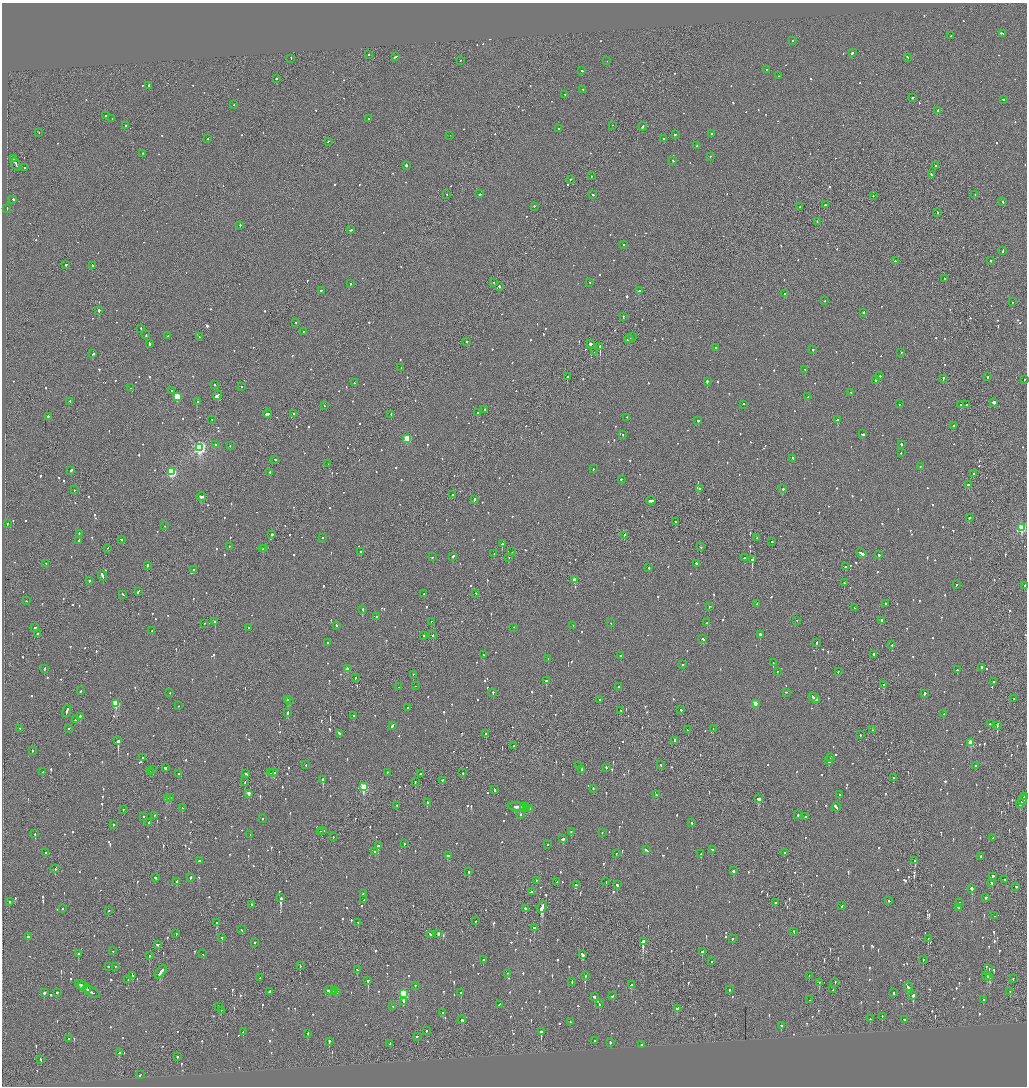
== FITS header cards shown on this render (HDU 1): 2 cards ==
NAXIS1  =                 2050
NAXIS2  =                 2168

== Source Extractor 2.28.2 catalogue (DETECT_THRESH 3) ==
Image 2050 x 2168 px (HDU 1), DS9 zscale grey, zoomed out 1/2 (1 PNG px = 2 x 2 image px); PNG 1029 x 1088 px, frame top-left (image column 2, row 2167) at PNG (2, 3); each listed source drawn as its Kron ellipse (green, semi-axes under 4 px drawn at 4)
Background -0.0707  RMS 0.068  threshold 0.203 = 3 sigma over >= 5 px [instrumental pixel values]
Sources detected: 1373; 49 cannot appear on this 1/2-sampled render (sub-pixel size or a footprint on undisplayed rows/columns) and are neither listed nor drawn; of the other 1324, the 500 brightest by FLUX_AUTO listed and drawn (824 fainter detections omitted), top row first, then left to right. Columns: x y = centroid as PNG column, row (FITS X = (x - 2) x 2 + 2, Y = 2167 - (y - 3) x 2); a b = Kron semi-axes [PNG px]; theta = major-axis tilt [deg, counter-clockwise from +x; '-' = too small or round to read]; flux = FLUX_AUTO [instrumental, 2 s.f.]
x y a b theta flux
1002 33 4 2 - 150
951 35 2 2 - 59
793 40 2 2 - 61
852 52 3 2 - 210
369 55 2 1 - 110
396 57 4 2 - 150
907 57 3 2 - 79
291 58 3 2 - 150
461 60 3 2 - 59
607 61 2 1 - 68
766 69 2 2 - 68
582 71 2 2 - 130
778 76 2 1 - 110
276 79 2 2 - 170
149 85 2 2 - 200
583 90 2 2 - 57
565 95 2 2 - 86
913 97 2 2 - 80
1003 99 2 2 - 210
234 105 2 1 - 140
938 110 2 2 - 110
106 116 2 2 - 170
368 118 2 2 - 62
112 119 2 2 - 70
126 125 2 2 - 180
613 125 2 1 - 110
643 126 4 2 - 180
558 129 4 2 - 95
39 132 2 1 - 66
711 134 2 2 - 86
450 135 2 1 - 160
675 135 2 2 - 91
208 139 2 2 - 96
663 139 2 2 - 63
328 141 2 2 - 76
697 146 2 2 - 210
143 153 2 2 - 58
710 156 2 2 - 69
13 159 2 2 - 76
673 160 2 2 - 69
16 164 7 2 -68 330
406 165 2 2 - 690
935 166 2 2 - 96
25 167 2 2 - 87
931 175 3 2 - 120
592 176 2 2 - 54
570 179 2 2 - 65
447 194 2 2 - 62
480 194 3 2 - 120
975 194 2 2 - 92
593 195 3 2 - 110
873 196 2 1 - 57
13 199 2 2 - 260
1002 201 2 2 - 65
825 205 2 2 - 240
534 206 2 2 - 70
799 207 2 2 - 240
7 208 2 2 - 110
937 212 3 2 - 77
817 221 2 2 - 61
240 225 2 2 - 340
350 230 3 2 - 110
623 244 2 2 - 77
1003 250 3 2 - 130
991 260 2 2 - 83
895 261 2 2 - 96
66 264 2 1 - 280
92 265 2 2 - 72
945 278 2 1 - 58
493 282 2 2 - 57
590 283 2 2 - 67
351 284 2 2 - 68
500 286 3 2 - 84
321 290 3 2 - 81
639 291 2 2 - 100
784 293 2 1 - 180
825 301 2 2 - 58
1012 302 2 2 - 110
99 310 2 2 - 1100
863 312 2 2 - 72
623 316 2 2 - 120
296 322 2 2 - 59
141 328 2 1 - 120
303 331 2 2 - 69
146 335 3 2 - 110
168 336 2 2 - 78
199 336 2 1 - 64
632 337 2 1 - 64
629 339 5 2 - 280
467 342 2 2 - 120
149 344 3 2 - 120
591 344 2 2 - 3600
600 346 2 1 - 2100
715 347 2 2 - 59
813 349 2 2 - 120
594 352 2 1 - 66
901 353 2 2 - 230
93 354 3 2 - 150
401 368 2 2 - 110
805 369 2 2 - 75
880 376 2 2 - 80
567 377 2 2 - 330
988 377 2 1 - 79
943 379 3 2 - 87
1024 379 2 2 - 52
876 380 2 2 - 220
707 381 2 2 - 780
354 383 2 2 - 130
214 385 2 2 - 120
241 387 2 2 - 62
131 388 2 2 - 56
172 390 2 2 - 56
851 392 2 2 - 59
217 395 5 2 - 570
177 397 3 3 - 580
808 397 2 2 - 65
197 401 2 1 - 99
70 402 3 2 - 100
994 402 2 2 - 730
743 404 2 2 - 220
899 404 2 2 - 64
961 405 2 2 - 66
966 405 2 2 - 62
324 406 2 2 - 55
485 409 2 2 - 62
293 413 2 2 - 68
477 413 2 2 - 58
267 414 4 2 - 220
391 414 2 1 - 96
48 416 2 2 - 160
627 417 2 2 - 65
212 419 2 1 - 59
698 420 2 2 - 160
838 420 3 2 - 450
954 425 2 2 - 190
623 434 2 2 - 63
863 434 3 2 - 110
407 438 3 3 - 470
215 444 2 2 - 96
901 444 2 2 - 140
230 445 2 2 - 58
200 447 4 4 - 2900
901 453 2 2 - 76
792 458 3 2 - 85
275 459 2 2 - 92
328 464 2 1 - 320
920 467 2 2 - 55
593 469 2 1 - 82
71 470 3 2 - 97
172 472 4 3 - 1200
270 472 2 2 - 170
973 474 2 2 - 79
621 479 2 2 - 140
969 484 3 2 - 410
699 488 2 2 - 190
783 489 2 2 - 83
74 490 2 2 - 68
453 494 2 2 - 62
201 496 4 2 - 570
474 500 3 2 - 250
651 500 5 2 - 300
969 517 2 2 - 100
675 521 3 2 - 180
7 523 2 2 - 94
165 526 2 1 - 66
1022 528 3 3 - 920
79 533 2 2 - 68
272 534 2 2 - 170
624 535 3 1 - 180
322 538 2 2 - 63
757 538 2 2 - 96
121 539 2 2 - 68
79 540 2 2 - 110
771 541 3 2 - 94
502 544 2 2 - 270
229 546 2 2 - 78
701 547 2 2 - 67
108 548 2 1 - 81
265 548 2 1 - 80
262 549 3 2 - 94
361 551 2 2 - 68
512 552 2 2 - 72
494 553 2 2 - 170
861 553 5 2 - 270
879 555 2 2 - 100
453 556 3 2 - 180
432 557 2 2 - 62
509 557 2 1 - 86
744 558 2 2 - 110
752 559 2 2 - 1000
46 563 2 2 - 62
696 563 2 2 - 210
147 566 2 2 - 730
845 567 2 2 - 68
649 568 2 2 - 60
193 569 2 2 - 90
102 575 5 2 - 220
89 580 2 2 - 130
574 580 3 2 - 180
844 583 2 1 - 77
957 585 2 2 - 99
1025 586 3 2 - 110
138 591 3 2 - 85
476 593 2 2 - 54
123 594 3 2 - 180
424 594 2 2 - 110
26 601 2 2 - 65
885 603 2 2 - 150
757 604 2 2 - 88
709 607 2 2 - 210
854 608 2 1 - 87
363 609 2 2 - 95
376 617 2 2 - 63
797 620 2 2 - 60
881 620 3 2 - 91
431 621 2 2 - 63
215 622 2 2 - 480
204 623 2 1 - 85
611 623 2 2 - 64
707 623 2 2 - 90
336 625 3 2 - 130
573 625 2 2 - 82
34 627 3 2 - 91
248 627 2 2 - 55
514 627 2 1 - 55
152 631 2 2 - 170
37 633 2 2 - 89
760 634 2 2 - 240
424 635 2 2 - 84
433 635 3 1 - 65
703 639 3 2 - 92
817 642 2 2 - 86
327 643 2 2 - 87
892 645 2 2 - 100
873 654 2 2 - 140
483 655 2 2 - 97
620 655 2 2 - 83
548 659 2 2 - 100
773 663 2 2 - 260
682 664 2 2 - 63
982 667 2 2 - 300
44 668 3 2 - 100
347 669 3 2 - 71
957 670 2 2 - 170
777 671 2 2 - 61
838 671 2 2 - 61
413 674 2 2 - 88
355 677 3 2 - 77
546 680 2 2 - 310
993 682 2 2 - 77
883 685 2 1 - 420
415 686 2 1 - 72
399 687 2 1 - 83
619 687 2 2 - 83
81 691 2 2 - 150
493 692 2 2 - 210
786 692 2 2 - 77
170 693 2 2 - 61
924 693 3 2 - 58
813 696 3 1 - 120
815 698 6 2 -43 290
287 699 2 2 - 83
1014 699 2 2 - 100
600 700 2 2 - 91
289 701 2 2 - 53
116 703 4 3 - 560
755 703 3 2 - 170
178 706 2 2 - 82
407 707 2 2 - 69
621 710 2 2 - 55
681 710 2 2 - 100
67 711 6 2 75 210
288 712 3 2 - 150
943 714 2 1 - 120
80 716 2 2 - 170
353 716 2 2 - 62
75 720 2 2 - 120
990 724 2 2 - 64
392 725 4 2 - 170
997 725 3 2 - 140
20 728 2 1 - 78
69 728 2 2 - 70
713 728 2 1 - 54
687 730 2 2 - 66
872 730 2 1 - 60
340 733 3 2 - 89
486 733 2 2 - 110
860 735 2 2 - 56
118 741 3 2 - 2800
675 741 3 1 - 130
971 742 3 3 - 340
514 746 3 2 - 120
32 750 2 2 - 55
142 757 2 2 - 60
830 757 2 2 - 570
829 761 3 2 - 130
306 765 2 2 - 69
661 765 2 2 - 65
578 766 2 1 - 360
975 766 2 2 - 65
606 767 2 2 - 170
165 768 2 2 - 230
582 769 3 2 - 100
153 770 3 1 - 99
43 772 2 2 - 180
150 772 2 2 - 80
273 772 4 2 - 180
387 772 2 2 - 58
178 773 2 2 - 63
270 773 3 2 - 93
463 773 2 2 - 60
246 774 2 1 - 59
421 774 2 1 - 64
894 778 3 1 - 210
323 779 3 2 - 470
442 780 3 2 - 140
415 781 2 1 - 59
245 782 2 1 - 63
364 787 4 3 - 760
593 788 2 2 - 72
495 790 3 2 - 91
248 793 2 2 - 90
656 795 2 2 - 150
839 795 2 2 - 110
170 797 2 1 - 89
1024 797 4 2 - 220
759 798 3 2 - 1100
167 799 4 2 - 170
1022 800 5 2 - 190
427 803 4 2 - 130
1020 804 4 2 - 180
397 805 2 1 - 140
516 806 9 2 -6 350
524 807 4 2 - 230
836 807 5 2 - 250
182 808 3 2 - 75
527 808 3 2 - 140
530 808 2 2 - 130
123 809 2 2 - 79
520 814 2 2 - 510
154 815 2 2 - 71
798 815 2 2 - 91
143 816 2 2 - 62
805 817 2 2 - 93
262 819 2 2 - 190
149 823 4 2 - 130
692 823 2 2 - 160
113 824 2 2 - 120
320 831 2 2 - 89
323 831 3 2 - 130
571 831 2 2 - 83
602 832 2 2 - 67
35 834 2 2 - 190
250 834 2 2 - 69
333 837 2 2 - 52
993 838 2 2 - 75
563 839 3 2 - 110
404 844 2 2 - 60
548 845 2 2 - 66
378 846 2 2 - 320
712 849 2 2 - 67
646 850 4 2 - 150
375 851 2 2 - 99
784 852 2 2 - 100
45 853 2 2 - 90
616 853 2 2 - 93
701 854 3 2 - 69
448 856 4 2 - 150
981 856 2 2 - 190
199 861 2 2 - 370
915 861 3 2 - 240
55 869 2 2 - 80
733 870 2 2 - 160
469 872 2 2 - 76
992 876 3 2 - 180
155 877 2 2 - 71
190 877 2 2 - 210
1004 879 2 1 - 52
536 880 2 1 - 57
177 881 2 2 - 190
557 882 2 1 - 110
606 882 2 1 - 190
992 882 2 2 - 120
576 885 2 2 - 150
617 885 3 2 - 130
1016 886 3 2 - 94
972 888 4 2 - 120
531 892 2 2 - 100
363 894 2 2 - 72
986 897 2 2 - 230
280 898 3 2 - 1000
364 900 2 2 - 71
9 901 2 2 - 68
889 901 2 2 - 79
959 902 2 2 - 130
775 903 2 2 - 110
251 904 2 2 - 70
842 906 2 2 - 69
542 907 6 2 67 1400
958 907 3 2 - 95
62 908 2 2 - 67
525 908 2 2 - 87
109 911 2 1 - 160
994 916 2 1 - 140
476 921 2 2 - 170
358 922 2 2 - 210
217 923 3 2 - 120
534 927 2 2 - 110
242 930 2 2 - 60
794 931 2 2 - 61
438 933 2 2 - 740
176 934 2 2 - 120
430 934 3 2 - 270
28 936 2 2 - 210
222 937 2 2 - 100
732 938 2 2 - 64
928 938 2 1 - 52
643 941 3 2 - 2700
255 942 2 2 - 89
158 944 3 2 - 100
113 951 2 1 - 390
702 952 2 2 - 250
78 953 3 2 - 210
203 954 2 1 - 86
582 954 3 2 - 340
149 955 2 2 - 110
923 959 2 2 - 63
483 960 2 2 - 180
712 961 2 2 - 66
108 966 2 2 - 68
115 966 2 2 - 120
300 966 2 2 - 92
989 968 2 2 - 56
357 970 4 2 - 94
161 972 7 2 51 280
507 973 2 1 - 55
809 975 2 2 - 65
133 976 2 2 - 110
585 976 2 2 - 52
987 976 3 2 - 230
260 977 2 2 - 62
990 978 2 2 - 700
1013 978 3 2 - 74
128 980 2 2 - 130
368 980 3 2 - 550
572 981 2 2 - 98
819 982 3 1 - 95
835 982 3 1 - 150
81 985 7 2 -32 380
415 985 2 2 - 76
631 985 4 2 - 180
85 987 7 2 -28 380
908 987 4 2 - 220
729 989 2 2 - 74
833 989 2 1 - 53
330 990 6 2 -2 380
334 990 2 2 - 180
1010 991 2 1 - 54
57 992 2 2 - 61
92 992 9 2 -28 310
269 992 3 2 - 54
336 992 4 2 - 360
44 993 2 2 - 95
461 993 2 2 - 100
894 993 2 2 - 65
403 994 3 3 - 1100
913 995 3 2 - 320
612 996 3 2 - 55
595 997 3 2 - 170
983 999 2 2 - 61
810 1000 2 1 - 54
404 1002 3 2 - 92
499 1004 3 2 - 67
599 1004 2 2 - 57
218 1006 2 1 - 92
393 1006 2 2 - 53
677 1008 3 2 - 140
221 1010 2 1 - 120
443 1013 2 2 - 65
882 1016 2 2 - 75
870 1019 2 2 - 75
904 1019 2 2 - 110
462 1020 4 2 - 130
570 1022 3 2 - 77
781 1025 3 2 - 82
427 1031 2 1 - 77
541 1031 3 2 - 500
243 1032 3 2 - 66
308 1033 2 2 - 57
417 1036 2 2 - 210
69 1038 2 2 - 85
595 1040 2 2 - 59
329 1042 4 2 - 180
610 1042 2 2 - 110
390 1043 3 1 - 79
641 1045 2 2 - 130
119 1053 3 2 - 94
177 1057 2 2 - 61
41 1059 2 2 - 82
140 1075 2 2 - 92
At the frame edge (FLAGS 8, measured only in part): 1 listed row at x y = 1025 586
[824 fainter detections neither listed nor drawn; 49 sub-pixel or undisplayed-footprint detections neither listed nor drawn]